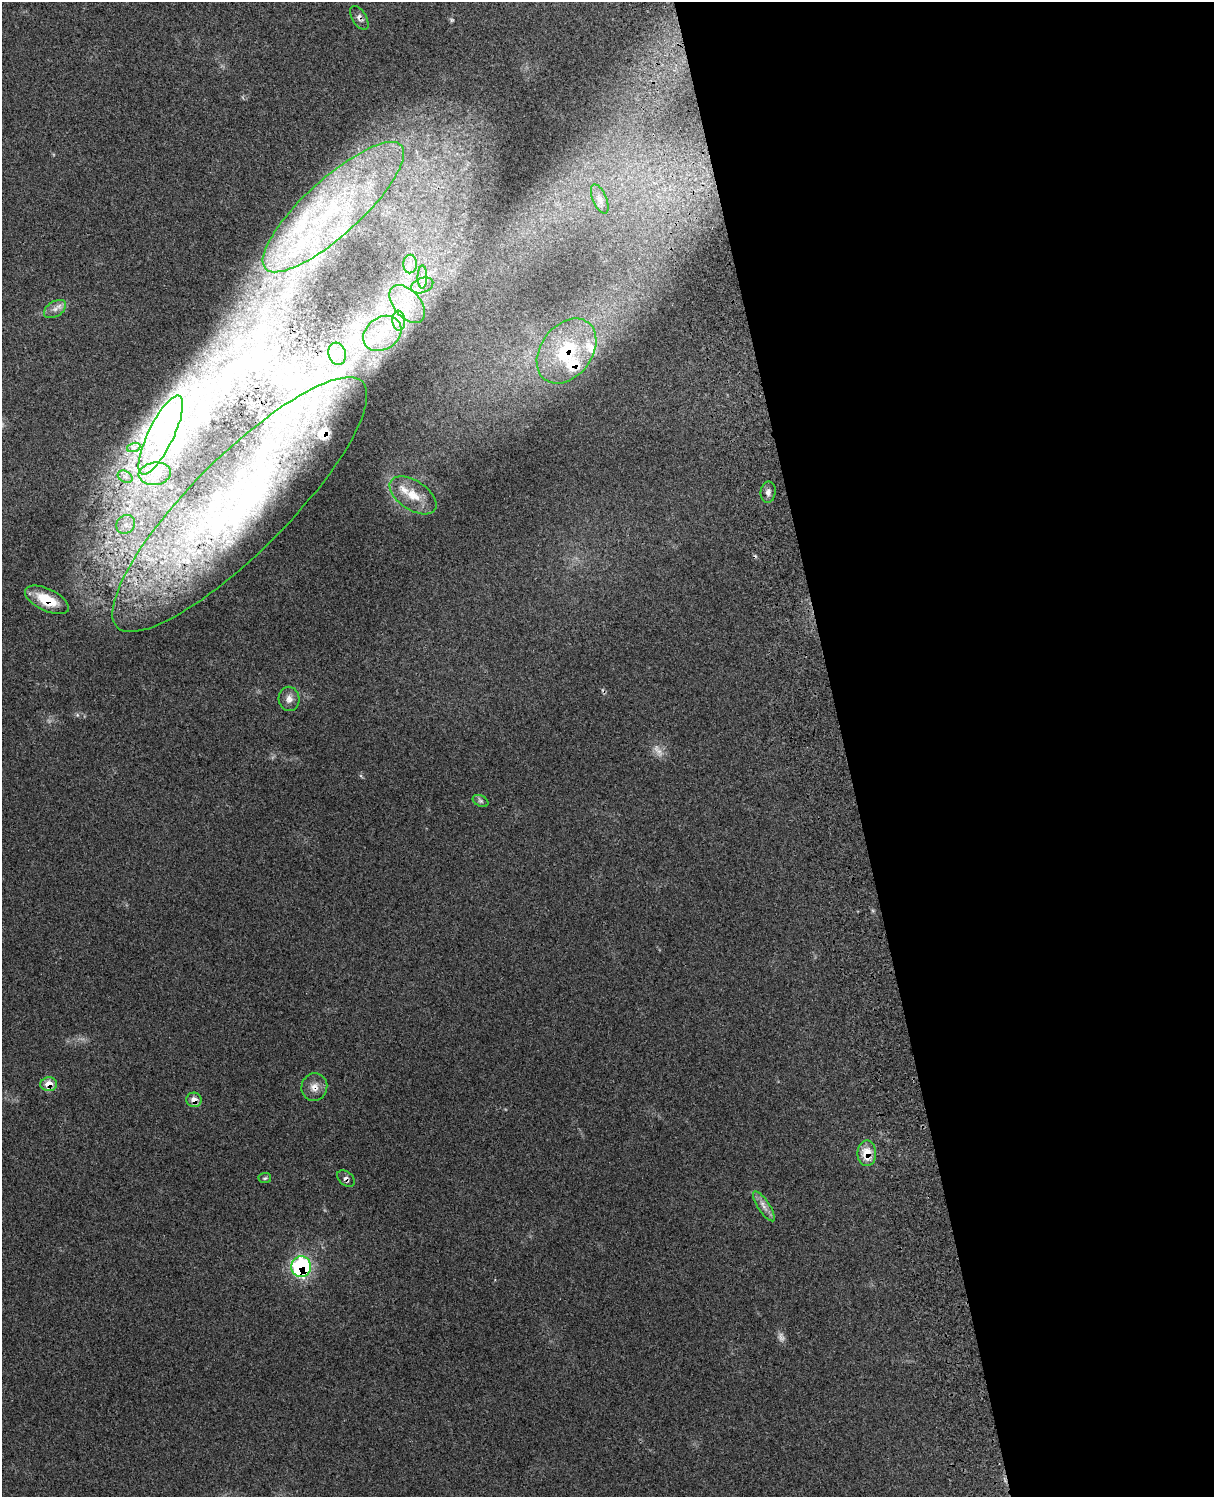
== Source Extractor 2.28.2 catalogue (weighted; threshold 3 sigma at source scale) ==
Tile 8 of 4 x 3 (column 4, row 2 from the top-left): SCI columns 3758-4969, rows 1661-3155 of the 5089 x 4925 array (HDU 1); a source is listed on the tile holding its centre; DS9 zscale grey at full resolution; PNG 1216 x 1499 px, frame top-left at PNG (2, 2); each listed source drawn as its Kron ellipse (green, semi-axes under 4 px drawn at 4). Shown black and unused: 31% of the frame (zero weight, under 3 of 4 exposures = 6% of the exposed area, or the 3 px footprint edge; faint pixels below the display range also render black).
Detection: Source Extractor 2.28.2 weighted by HDU 2 'WHT'; one run over the whole footprint, this tile lists its part. Background 0.265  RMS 0.009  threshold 0.0405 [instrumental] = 3 sigma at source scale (4.5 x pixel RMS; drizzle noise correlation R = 1.50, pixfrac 1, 0.05/0.05 arcsec/px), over >= 5 px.
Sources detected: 44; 2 too faint to see at this stretch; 3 inside a brighter object's white glare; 1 cosmic-ray / hot-pixel residue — neither listed nor drawn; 7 inside a brighter listed object's ellipse — not listed separately; the other 31 listed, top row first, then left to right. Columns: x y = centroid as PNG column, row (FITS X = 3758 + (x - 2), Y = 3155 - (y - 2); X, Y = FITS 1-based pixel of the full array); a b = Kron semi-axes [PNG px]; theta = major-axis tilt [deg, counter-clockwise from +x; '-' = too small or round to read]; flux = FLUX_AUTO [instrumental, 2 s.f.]
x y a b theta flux
359 18 13 7 -58 3.9
600 199 15 7 -67 5.7
333 207 92 28 42 170
410 264 9 6 90 5.2
422 277 11 5 -90 4.6
422 285 11 7 21 6.6
407 304 22 13 -49 24
55 309 12 7 32 5.5
399 321 10 6 -85 5.6
382 333 20 16 35 24
567 351 36 25 52 71
337 354 11 8 -73 7.7
161 435 43 12 64 49
134 447 7 4 18 2.3
155 474 16 11 7 13
125 477 8 5 -30 3.6
768 492 10 7 83 4.3
413 495 26 14 -34 22
240 505 173 48 45 310
126 524 10 8 45 6.6
47 600 24 11 -26 25
289 699 12 10 -87 5.9
481 801 8 5 -26 2.1
49 1084 8 7 - 11
314 1087 14 13 - 8.4
194 1100 8 7 - 7.9
867 1153 13 9 -90 18
265 1178 6 5 - 1.5
346 1178 10 6 -40 3.1
764 1206 17 6 -57 6
301 1267 10 10 - 120
Overlapping masked pixels (flux is a lower limit): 10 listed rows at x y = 359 18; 567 351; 240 505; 47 600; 49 1084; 314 1087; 194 1100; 867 1153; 346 1178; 301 1267
Unlisted compact peaks at least as high as the median listed source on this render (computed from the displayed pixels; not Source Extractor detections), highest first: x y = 451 20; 361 776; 495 1280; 53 154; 243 98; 324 1210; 49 722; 83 1039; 249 309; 272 758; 126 905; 660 950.